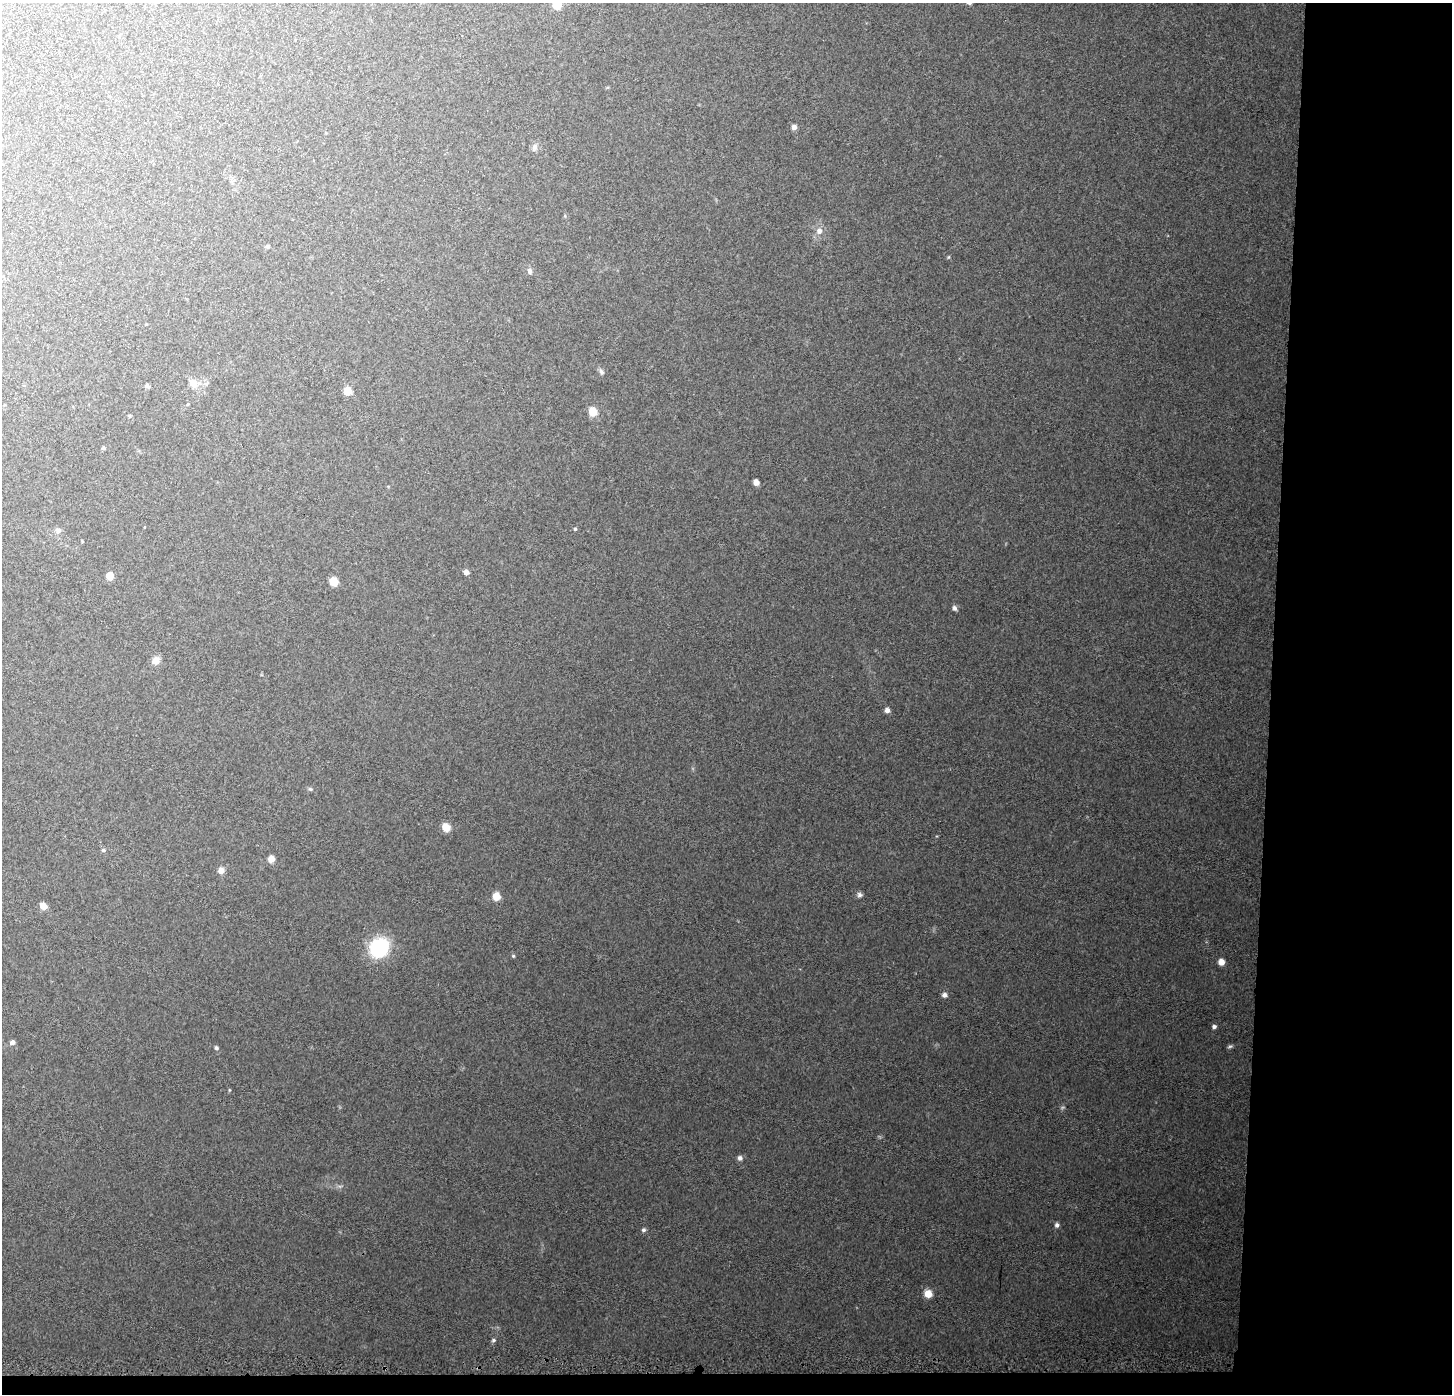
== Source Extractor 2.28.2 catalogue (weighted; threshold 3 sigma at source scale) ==
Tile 9 of 3 x 3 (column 3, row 3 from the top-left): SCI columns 2900-4349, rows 238-1629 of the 4359 x 4647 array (HDU 1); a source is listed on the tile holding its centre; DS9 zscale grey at full resolution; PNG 1454 x 1396 px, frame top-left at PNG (2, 3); no overlay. Shown black and unused: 14% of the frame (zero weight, under 3 of 5 exposures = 2% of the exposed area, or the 3 px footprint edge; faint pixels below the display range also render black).
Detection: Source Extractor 2.28.2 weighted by HDU 2 'WHT'; one run over the whole footprint, this tile lists its part. Background 0.0273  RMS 0.0037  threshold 0.0165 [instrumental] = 3 sigma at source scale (4.5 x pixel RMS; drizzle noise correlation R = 1.50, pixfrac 1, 0.0396/0.0396 arcsec/px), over >= 5 px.
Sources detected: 41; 1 too faint to see at this stretch — not listed; the other 40 listed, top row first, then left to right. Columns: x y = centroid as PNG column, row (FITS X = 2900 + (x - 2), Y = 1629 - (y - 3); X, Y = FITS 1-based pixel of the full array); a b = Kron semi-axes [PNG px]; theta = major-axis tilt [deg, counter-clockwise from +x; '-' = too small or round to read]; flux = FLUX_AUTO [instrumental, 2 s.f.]
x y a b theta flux
557 5 6 6 - 6.8
794 127 6 6 - 1.4
535 147 11 7 60 1.4
819 231 8 7 - 2.1
267 246 6 4 -15 0.6
530 271 8 6 -70 1.1
601 372 9 5 -53 0.89
193 383 13 10 -50 3.3
147 385 6 5 - 0.62
347 391 6 6 - 5.2
593 412 8 7 - 5.6
756 482 5 5 - 2.2
575 529 4 4 - 0.57
58 530 8 7 - 1.1
466 572 5 5 - 1.6
110 576 6 5 - 5
334 581 7 7 - 5.7
954 608 7 5 -66 0.96
156 660 8 8 - 3.1
887 710 5 5 - 1.7
310 789 6 5 - 0.53
446 827 8 6 -44 4.8
103 850 6 5 - 0.62
271 859 7 6 - 2.5
221 870 7 7 - 2.4
860 895 8 6 -25 0.99
496 896 9 8 - 3.6
43 906 6 5 - 3.5
379 948 18 15 47 29
513 956 5 4 - 0.42
1221 962 6 5 - 3
944 995 6 6 - 1.2
1214 1026 4 4 - 1
12 1042 6 5 - 1.3
216 1048 5 5 - 0.65
740 1158 6 6 - 1.1
1057 1225 6 5 - 0.93
643 1230 6 6 - 0.79
928 1294 8 8 - 3.5
493 1340 6 4 22 0.61
Isophote crosses this tile's border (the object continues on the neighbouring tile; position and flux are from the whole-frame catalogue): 1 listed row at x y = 557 5